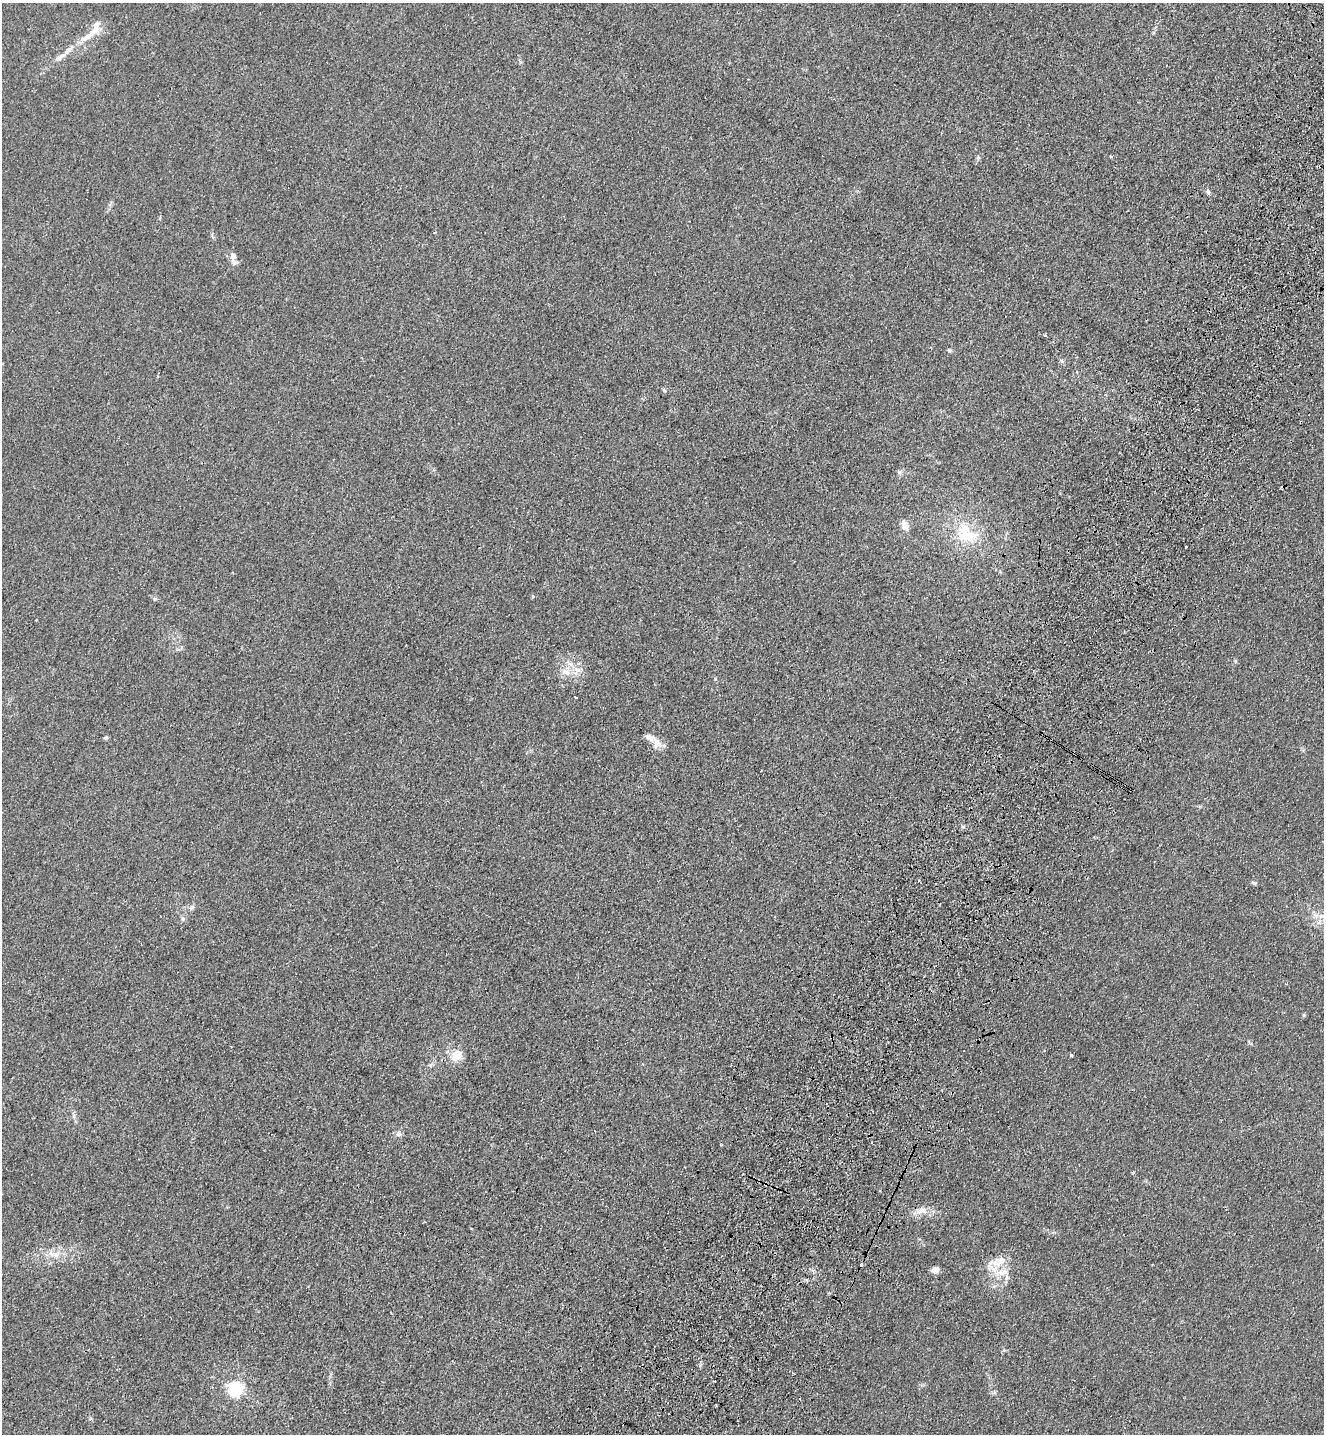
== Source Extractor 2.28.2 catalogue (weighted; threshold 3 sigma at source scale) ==
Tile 10 of 4 x 4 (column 2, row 3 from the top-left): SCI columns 1572-2893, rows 1494-2925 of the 5924 x 5851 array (HDU 1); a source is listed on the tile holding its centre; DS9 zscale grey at full resolution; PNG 1326 x 1436 px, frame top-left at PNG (2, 3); no overlay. Shown black and unused: <1% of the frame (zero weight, under 3 of 4 exposures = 6% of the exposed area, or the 3 px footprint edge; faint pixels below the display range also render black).
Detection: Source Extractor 2.28.2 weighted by HDU 2 'WHT'; one run over the whole footprint, this tile lists its part. Background 0.0465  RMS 0.0059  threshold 0.0267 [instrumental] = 3 sigma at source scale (4.5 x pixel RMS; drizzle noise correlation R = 1.50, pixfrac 1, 0.05/0.05 arcsec/px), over >= 5 px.
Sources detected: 40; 1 cosmic-ray / hot-pixel residue — not listed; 8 inside a brighter listed object's ellipse — not listed separately; the other 31 listed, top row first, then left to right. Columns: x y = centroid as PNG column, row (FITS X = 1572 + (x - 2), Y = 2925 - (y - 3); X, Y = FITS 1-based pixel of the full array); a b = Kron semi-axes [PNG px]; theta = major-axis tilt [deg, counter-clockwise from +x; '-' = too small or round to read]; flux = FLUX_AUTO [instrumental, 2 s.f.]
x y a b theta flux
86 37 28 7 30 8
62 55 10 6 29 2.5
1208 192 7 5 -87 1.3
233 256 6 5 - 3.3
949 350 7 5 -15 1
899 472 7 5 46 1.3
905 526 8 6 -75 6.2
967 535 31 17 -1 20
1186 546 3 2 - 1.5
155 599 6 4 0 0.89
1235 661 6 4 -90 0.78
577 670 10 7 -3 3.8
565 672 14 8 -17 5.3
575 697 3 3 - 7.9
105 737 5 5 - 1
656 743 14 11 -78 5.4
963 827 6 4 1 0.95
919 880 3 3 - 0.82
1254 883 7 4 -29 0.94
191 907 8 6 18 1.6
183 919 6 4 -46 1.1
1304 1015 6 4 89 0.71
456 1055 17 14 41 7.9
1071 1055 3 3 - 0.9
398 1134 8 7 - 2.1
1133 1172 4 3 - 1
922 1211 19 10 4 6.3
999 1262 31 14 39 12
861 1264 3 3 - 4.7
935 1270 8 5 11 3.8
234 1389 6 6 - 160
Unlisted compact peaks at least as high as the median listed source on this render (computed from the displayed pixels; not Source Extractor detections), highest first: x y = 700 1365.